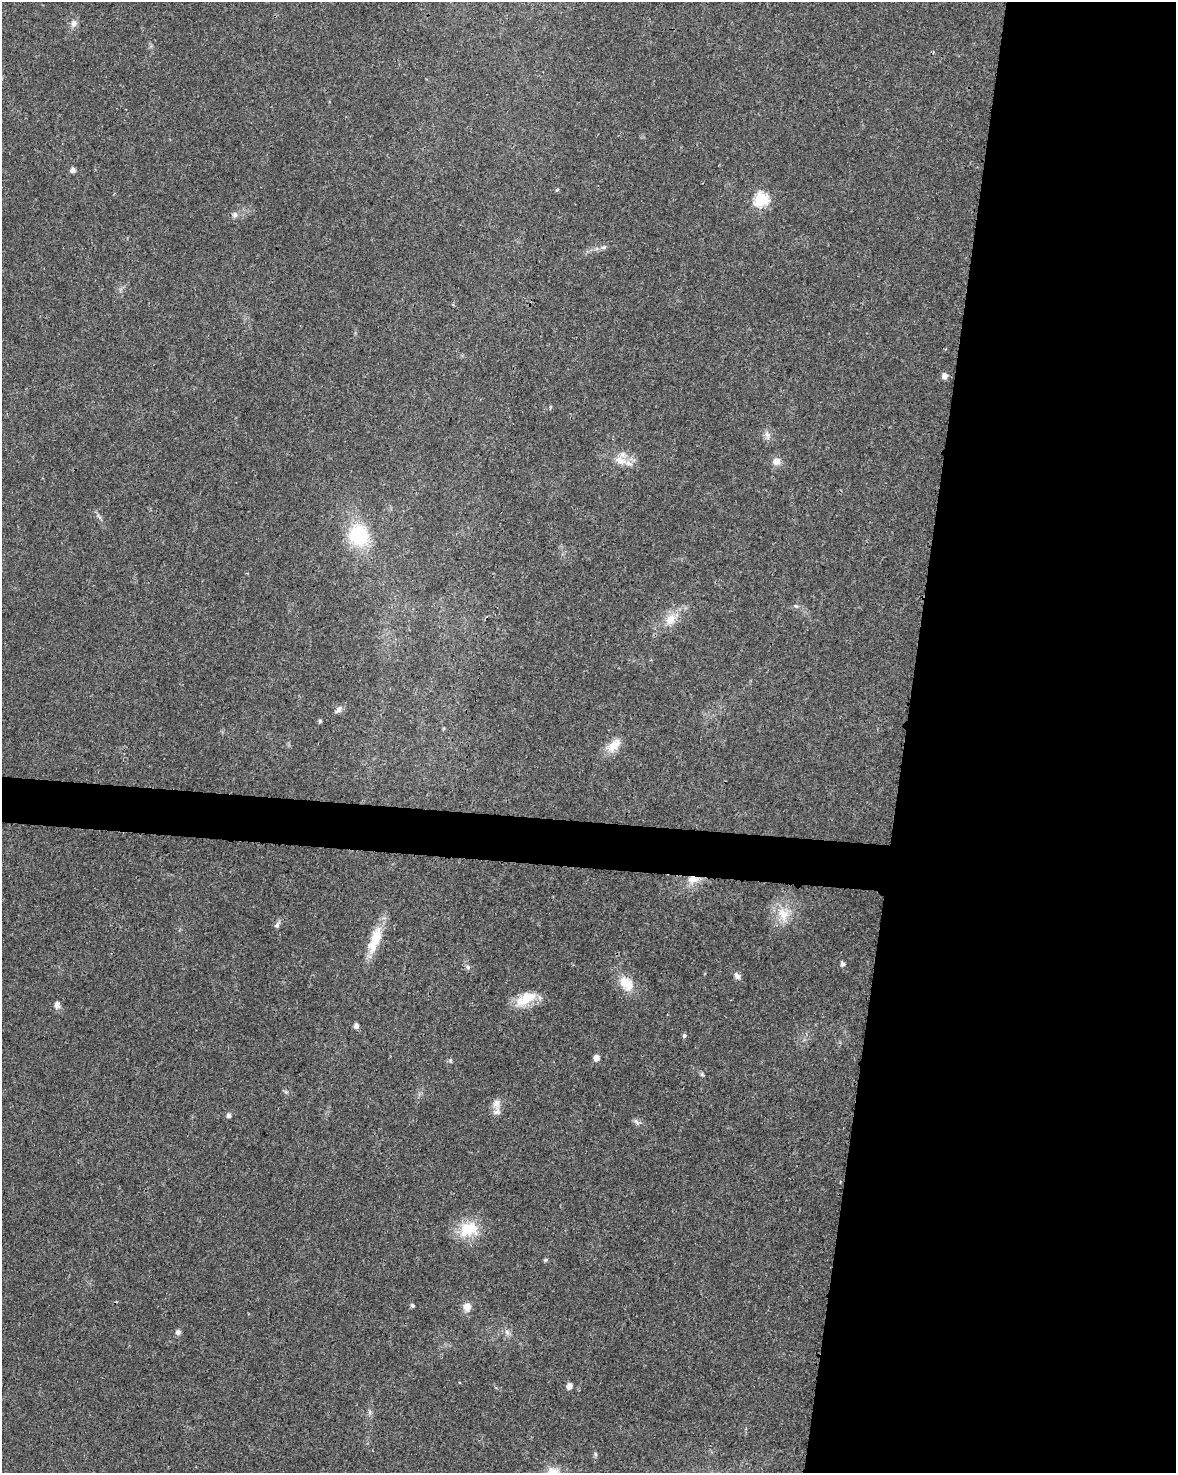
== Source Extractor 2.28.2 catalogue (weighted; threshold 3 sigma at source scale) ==
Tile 8 of 4 x 3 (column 4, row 2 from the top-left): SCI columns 3525-4698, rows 1701-3171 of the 4707 x 4926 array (HDU 1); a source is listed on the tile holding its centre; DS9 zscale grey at full resolution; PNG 1178 x 1475 px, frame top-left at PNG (2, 2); no overlay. Shown black and unused: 25% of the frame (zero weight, under 3 of 4 exposures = <1% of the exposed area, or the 3 px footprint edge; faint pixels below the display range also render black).
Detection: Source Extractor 2.28.2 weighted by HDU 2 'WHT'; one run over the whole footprint, this tile lists its part. Background 0.0201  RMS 0.0029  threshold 0.0129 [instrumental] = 3 sigma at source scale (4.5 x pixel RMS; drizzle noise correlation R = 1.50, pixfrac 1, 0.0396/0.0396 arcsec/px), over >= 5 px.
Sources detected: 47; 1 inside a brighter listed object's ellipse — not listed separately; the other 46 listed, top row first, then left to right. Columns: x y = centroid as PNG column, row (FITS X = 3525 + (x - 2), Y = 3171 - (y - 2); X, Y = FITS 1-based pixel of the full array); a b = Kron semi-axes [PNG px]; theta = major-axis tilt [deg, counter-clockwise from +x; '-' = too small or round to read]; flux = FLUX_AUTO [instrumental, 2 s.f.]
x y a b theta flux
74 23 10 8 62 1.4
73 170 5 5 - 1.2
557 190 5 4 - 0.41
761 200 7 6 - 36
235 215 7 6 - 1.1
603 247 8 5 18 0.72
945 376 6 6 - 1.6
550 407 5 3 - 0.29
767 435 13 7 -73 1.5
621 460 19 11 -22 3.8
776 461 11 9 29 2.1
99 517 10 4 -56 0.69
359 535 27 22 -78 17
796 606 7 4 -24 0.53
671 619 19 14 49 4.5
338 710 11 6 52 1.1
320 721 5 4 - 0.52
614 745 23 12 46 4.2
693 879 16 11 11 3.6
783 914 21 16 -63 6.1
277 925 8 6 60 0.84
375 940 39 13 70 7.5
843 964 5 4 - 1.1
468 967 7 6 - 0.82
737 976 9 7 -52 1.3
626 984 23 15 -54 5.4
526 999 30 14 29 6.6
57 1005 9 7 89 1.2
356 1026 5 5 - 1.3
684 1036 5 4 - 0.64
596 1058 5 5 - 1.9
450 1060 7 4 -59 0.38
702 1074 5 5 - 0.44
496 1103 15 10 70 2.4
228 1115 5 5 - 1
636 1122 10 5 -42 0.83
468 1229 23 17 20 9.7
545 1260 6 5 - 0.41
412 1306 5 4 - 0.58
467 1307 11 10 - 2.2
178 1332 7 6 - 0.83
507 1332 8 5 -46 0.87
569 1386 5 5 - 1.7
370 1412 7 4 -72 0.58
595 1454 5 5 - 0.49
553 1471 19 10 -8 3.1
Overlapping masked pixels (flux is a lower limit): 1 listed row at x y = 693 879
Isophote crosses this tile's border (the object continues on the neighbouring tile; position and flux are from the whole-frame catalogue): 1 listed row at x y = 553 1471